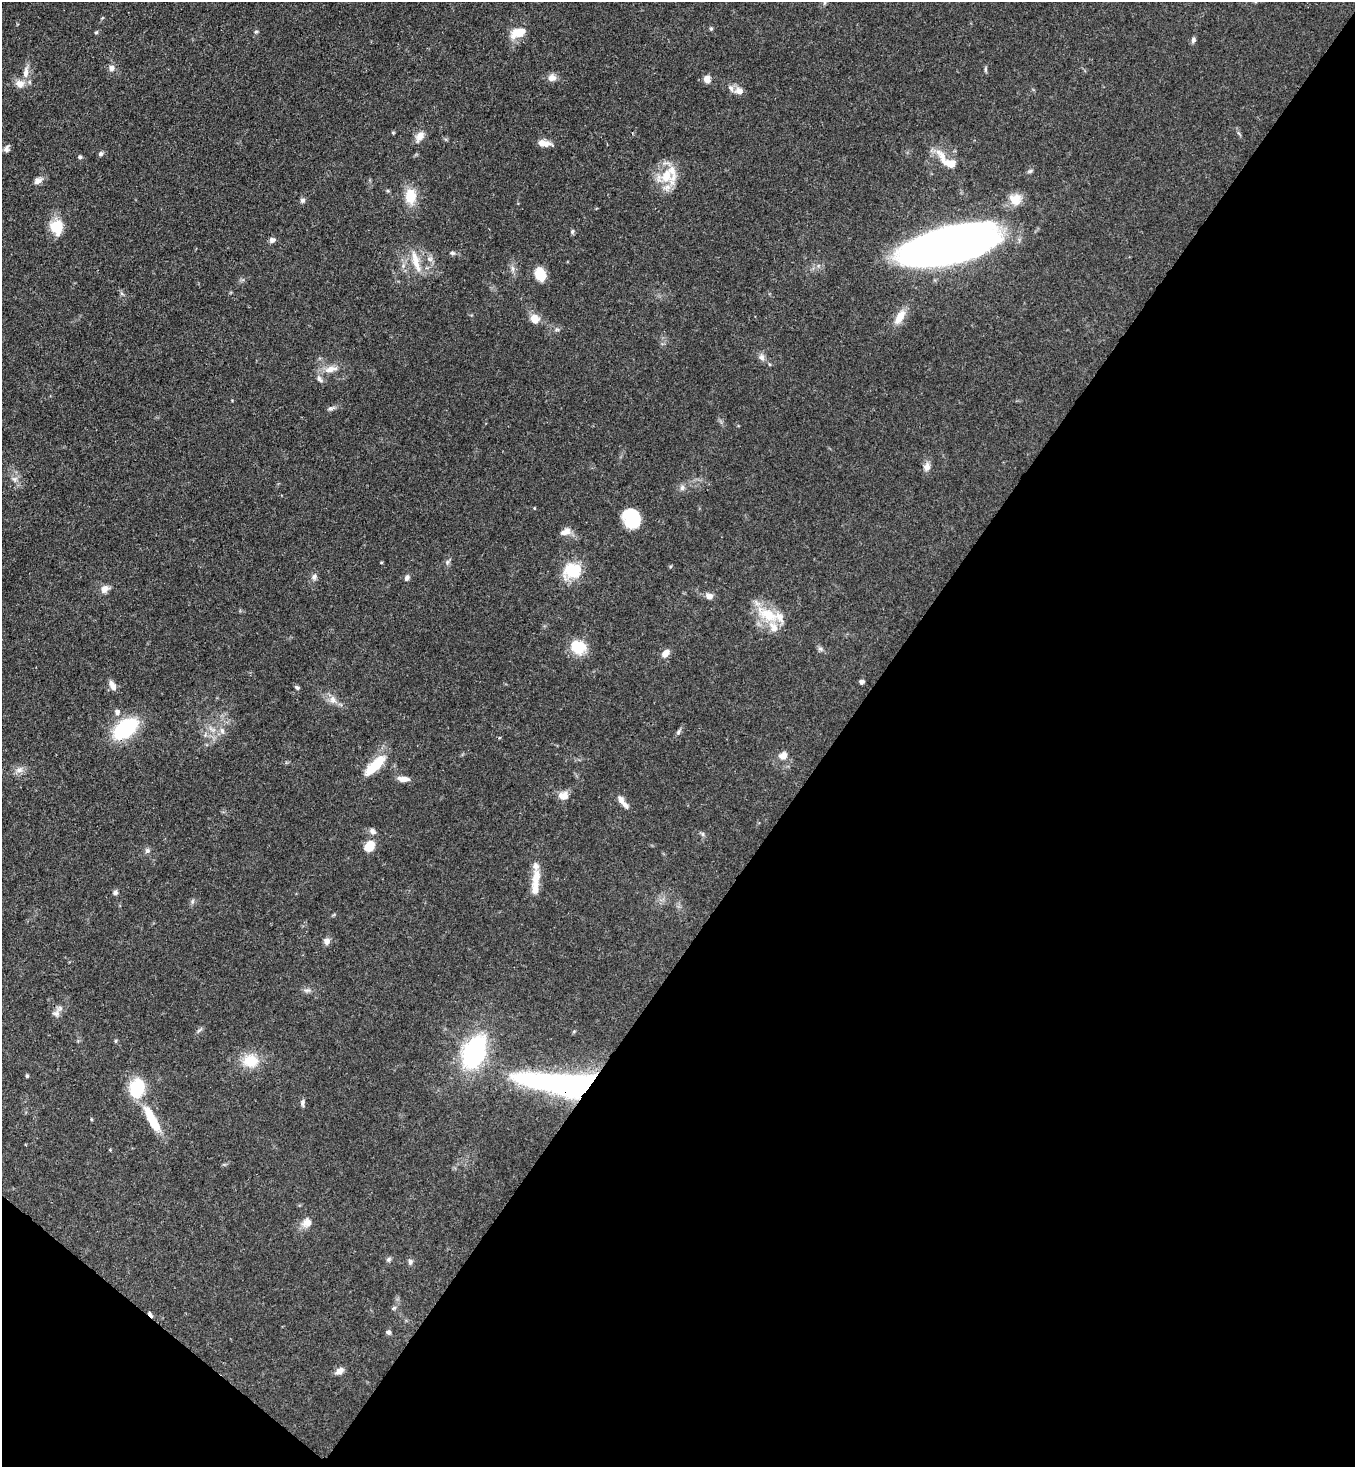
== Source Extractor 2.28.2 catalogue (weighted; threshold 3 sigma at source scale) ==
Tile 15 of 4 x 4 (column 3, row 4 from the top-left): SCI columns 3070-4422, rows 61-1525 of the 5999 x 5977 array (HDU 1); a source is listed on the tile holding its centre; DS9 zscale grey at full resolution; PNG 1357 x 1469 px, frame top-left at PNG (2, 2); no overlay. Shown black and unused: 40% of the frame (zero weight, under 3 of 4 exposures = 7% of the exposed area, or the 3 px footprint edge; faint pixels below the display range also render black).
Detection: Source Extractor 2.28.2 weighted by HDU 2 'WHT'; one run over the whole footprint, this tile lists its part. Background 0.071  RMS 0.0036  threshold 0.0162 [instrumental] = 3 sigma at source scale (4.5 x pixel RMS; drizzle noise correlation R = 1.50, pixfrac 1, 0.05/0.05 arcsec/px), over >= 5 px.
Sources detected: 106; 1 inside a brighter object's white glare — not listed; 7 inside a brighter listed object's ellipse — not listed separately; the other 98 listed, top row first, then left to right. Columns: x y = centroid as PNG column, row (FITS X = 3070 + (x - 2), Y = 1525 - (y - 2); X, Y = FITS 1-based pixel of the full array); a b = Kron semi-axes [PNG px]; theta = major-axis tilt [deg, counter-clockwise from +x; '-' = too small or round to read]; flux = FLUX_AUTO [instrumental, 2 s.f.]
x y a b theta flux
711 29 5 4 - 0.5
96 32 5 4 - 0.47
256 32 6 4 2 0.46
519 32 15 9 21 7.3
1193 40 8 5 73 0.95
112 68 8 7 - 1.7
985 69 7 4 -90 0.56
26 72 18 7 82 3
552 78 11 10 - 2.2
707 79 7 7 - 2.9
20 84 13 11 -20 3
739 91 10 9 - 2.4
393 133 5 4 - 0.37
420 136 15 9 55 2.9
544 143 15 7 -7 3.3
6 149 10 7 69 1.3
101 154 6 6 - 0.76
80 157 5 5 - 0.66
948 162 33 12 -39 8
666 176 25 23 11 11
38 181 11 8 31 1.9
410 196 18 13 -88 8
1015 199 16 14 -9 5.2
303 200 7 6 - 0.9
56 226 16 16 - 7.3
572 231 6 5 - 0.68
272 240 7 6 - 1.3
947 246 68 24 13 440
452 253 7 5 -16 0.8
430 259 7 7 - 1.2
416 263 31 9 -72 6.1
403 266 6 5 - 0.86
513 268 10 4 -89 1.2
540 274 14 10 -72 7.4
900 317 20 9 59 5.2
534 319 12 10 -66 3.7
557 329 7 4 0 0.63
761 357 9 8 - 1.5
331 369 20 9 13 3.8
319 379 11 6 -64 1.4
331 408 11 4 13 0.96
927 467 12 9 78 2.1
14 479 8 6 0 1.3
682 488 8 6 88 1.1
534 508 4 3 - 0.25
631 513 19 14 -5 7.4
566 531 14 8 27 2.5
447 562 7 4 71 0.72
573 571 8 7 - 30
314 577 9 7 64 1.3
407 578 8 6 66 1
105 589 11 8 41 2.4
709 596 8 6 -5 2.1
768 615 36 16 -26 12
578 647 16 13 -25 11
820 649 7 5 -29 0.86
665 653 11 7 46 2.5
861 682 4 4 - 1.4
112 686 13 6 -62 2.5
297 688 7 5 -35 0.75
333 699 12 9 -59 2.5
117 712 8 7 - 1.6
125 728 22 13 37 34
222 730 9 6 -87 1.5
678 732 8 5 69 0.82
783 756 12 9 29 2.7
375 765 33 11 44 10
20 770 10 8 42 2
403 779 15 7 -5 2.5
563 796 13 10 4 3.2
621 800 12 7 -66 2
373 831 9 7 -44 1.3
703 834 7 4 -90 0.64
369 846 15 11 48 4.5
147 851 7 7 - 1.1
535 883 39 10 85 6.4
115 893 6 6 - 1
192 901 7 4 89 0.65
326 941 8 7 - 1.8
307 990 10 6 2 1.1
60 1008 10 6 39 1.4
199 1030 10 3 39 0.67
116 1041 5 3 - 0.42
474 1052 13 9 66 150
250 1061 16 14 -2 9.4
27 1076 5 4 - 0.49
561 1083 96 23 -6 110
137 1088 13 11 78 22
302 1103 10 5 -89 0.96
91 1119 5 3 - 0.33
152 1119 34 9 -62 12
307 1223 12 10 34 3.2
388 1259 8 5 41 0.74
410 1262 8 6 87 0.99
394 1308 7 5 24 0.65
150 1314 9 4 -53 0.89
388 1332 5 5 - 1.1
340 1371 11 7 35 2
Overlapping masked pixels (flux is a lower limit): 3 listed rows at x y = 947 246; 561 1083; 150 1314